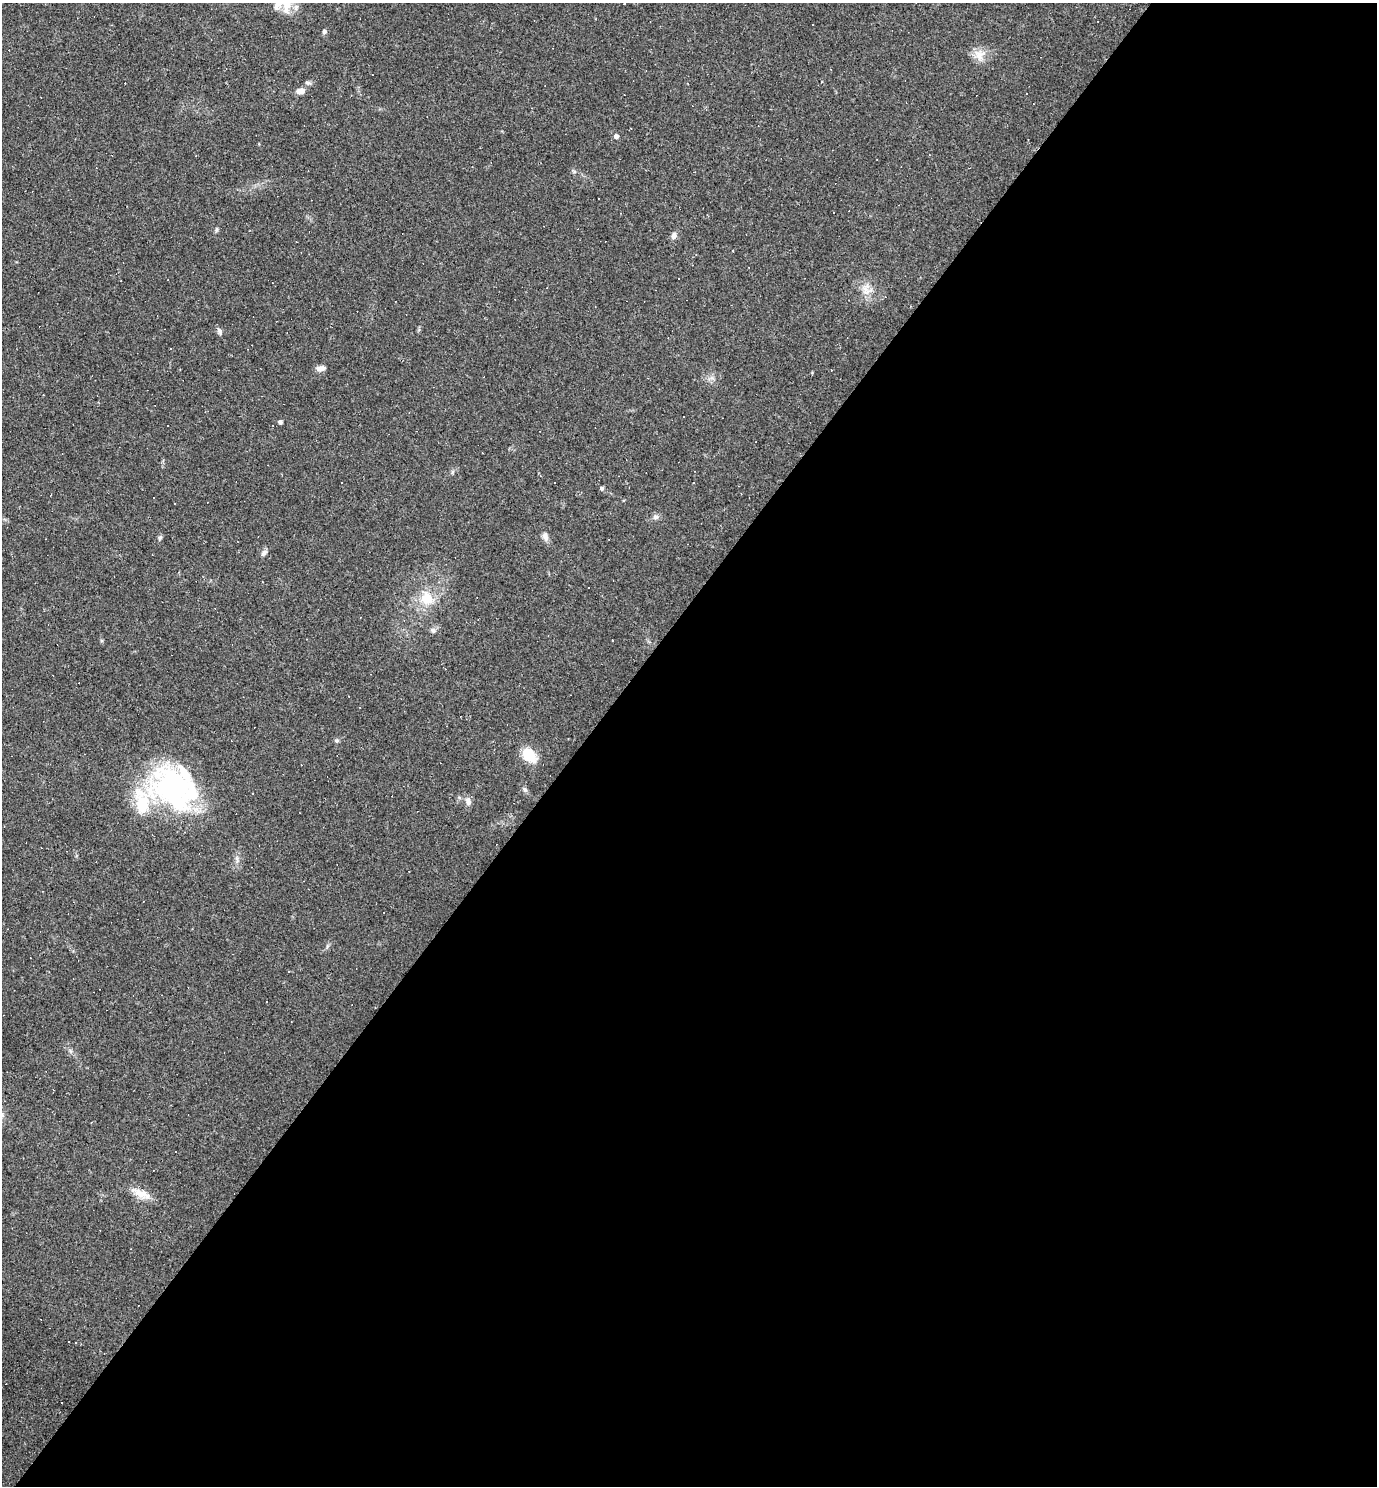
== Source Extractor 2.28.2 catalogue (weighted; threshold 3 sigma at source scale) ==
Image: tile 12 of 4 x 4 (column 4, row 3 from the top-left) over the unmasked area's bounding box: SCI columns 4417-5791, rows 1485-2968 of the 5940 x 5937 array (HDU 1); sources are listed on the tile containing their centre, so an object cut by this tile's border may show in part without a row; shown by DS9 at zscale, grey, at full resolution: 1 PNG px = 1 image px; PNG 1379 x 1488 px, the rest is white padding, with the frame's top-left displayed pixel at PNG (2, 3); no overlay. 58% of this frame is shown black and not used: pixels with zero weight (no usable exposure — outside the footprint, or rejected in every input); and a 3 px margin inside the footprint's outer edge (the drizzle kernel's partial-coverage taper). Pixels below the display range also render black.
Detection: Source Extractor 2.28.2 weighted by HDU 2 'WHT'; one run over the whole footprint, this tile lists its part. Background 0.0582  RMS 0.0083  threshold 0.0375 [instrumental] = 3 sigma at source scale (4.5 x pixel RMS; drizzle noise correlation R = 1.50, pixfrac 1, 0.05/0.05 arcsec/px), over >= 5 px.
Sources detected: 62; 30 cosmic-ray / hot-pixel residue — not listed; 4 inside a brighter listed object's ellipse — not listed separately; the other 28 listed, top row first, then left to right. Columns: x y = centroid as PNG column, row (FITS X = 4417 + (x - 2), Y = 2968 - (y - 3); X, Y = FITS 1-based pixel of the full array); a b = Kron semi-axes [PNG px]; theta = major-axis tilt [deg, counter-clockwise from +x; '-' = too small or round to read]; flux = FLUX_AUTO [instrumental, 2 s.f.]
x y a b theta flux
286 5 28 14 87 17
324 32 5 5 - 2
979 55 15 14 - 9.8
301 91 9 6 10 6.3
616 136 5 4 - 3.3
216 230 6 5 - 1.4
674 236 10 7 71 3.3
865 289 20 7 -54 8
219 331 10 5 -68 2.4
321 368 11 6 7 4.6
280 422 4 4 - 2.5
540 476 4 3 - 0.79
602 488 5 5 - 1.4
175 503 3 3 - 0.97
656 517 9 6 -6 2.7
545 536 11 7 -70 3.8
160 537 7 4 62 1.6
262 554 6 3 47 4.9
427 598 20 17 -44 20
433 630 7 6 - 2.4
337 741 6 5 - 1.4
529 755 20 13 -47 17
174 789 58 43 -43 150
525 790 7 5 -58 2
468 801 11 7 -71 3.9
267 1002 2 2 - 0.69
140 1193 28 9 -26 11
68 1342 3 3 - 2.5
Isophote crosses this tile's border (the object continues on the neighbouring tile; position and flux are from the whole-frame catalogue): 1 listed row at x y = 286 5
Unlisted compact peaks at least as high as the median listed source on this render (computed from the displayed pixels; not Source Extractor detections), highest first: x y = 574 171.